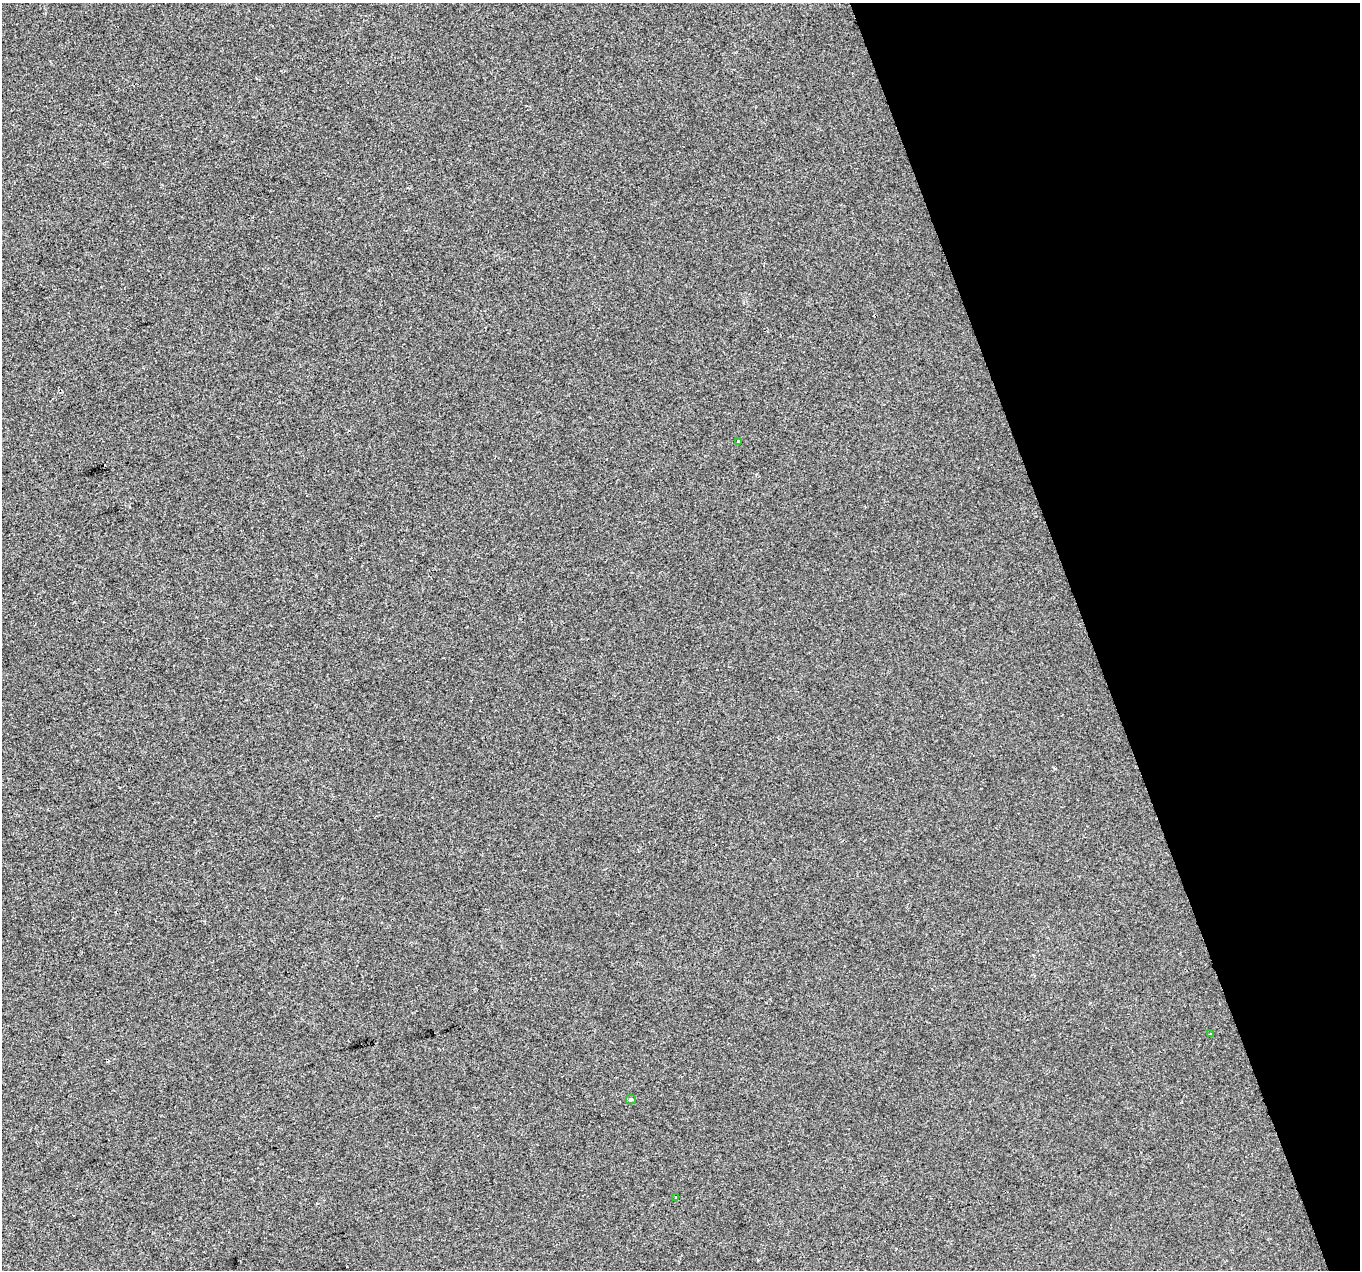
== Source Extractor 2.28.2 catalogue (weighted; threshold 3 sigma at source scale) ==
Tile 12 of 4 x 4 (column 4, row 3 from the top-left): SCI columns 4073-5430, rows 1390-2657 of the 5430 x 5260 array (HDU 1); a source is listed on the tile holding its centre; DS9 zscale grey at full resolution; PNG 1362 x 1272 px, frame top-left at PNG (2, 3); each listed source drawn as its Kron ellipse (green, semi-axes under 4 px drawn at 4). Shown black and unused: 20% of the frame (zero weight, under 2 of 3 exposures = <1% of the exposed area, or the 3 px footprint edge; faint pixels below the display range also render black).
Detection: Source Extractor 2.28.2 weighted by HDU 2 'WHT'; one run over the whole footprint, this tile lists its part. Background -1.98e-04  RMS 0.0056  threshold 0.025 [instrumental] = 3 sigma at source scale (4.5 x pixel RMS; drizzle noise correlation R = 1.50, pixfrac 1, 0.0396/0.0396 arcsec/px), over >= 5 px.
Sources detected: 6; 2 cosmic-ray / hot-pixel residue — neither listed nor drawn; the other 4 listed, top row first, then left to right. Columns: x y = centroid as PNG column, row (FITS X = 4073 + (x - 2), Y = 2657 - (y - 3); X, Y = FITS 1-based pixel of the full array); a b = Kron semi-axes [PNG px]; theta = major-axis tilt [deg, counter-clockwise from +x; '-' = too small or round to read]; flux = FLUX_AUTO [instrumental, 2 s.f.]
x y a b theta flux
738 441 3 2 - 0.44
1210 1034 4 2 - 0.44
631 1100 5 5 - 0.89
676 1198 3 2 - 0.67